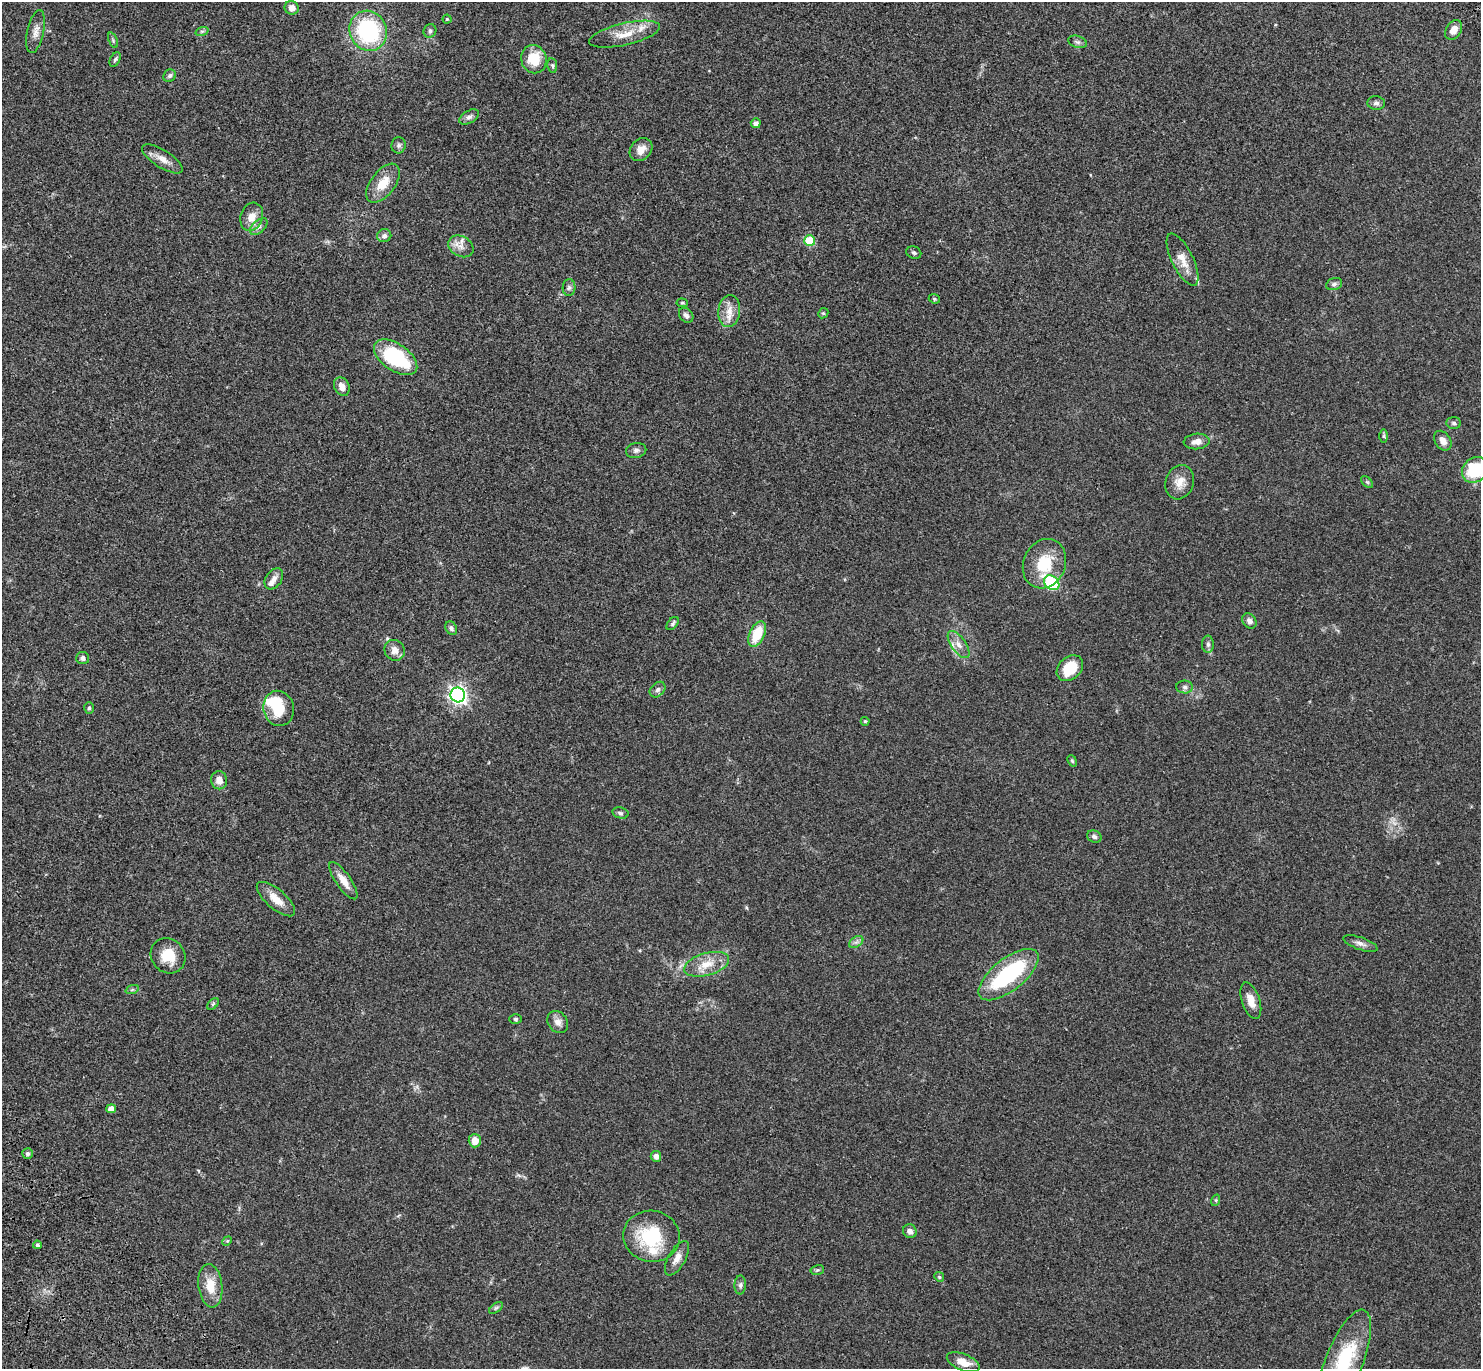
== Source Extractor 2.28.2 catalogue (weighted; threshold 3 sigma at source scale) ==
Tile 7 of 4 x 4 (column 3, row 2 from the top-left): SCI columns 3057-4535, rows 2982-4348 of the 6115 x 6104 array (HDU 1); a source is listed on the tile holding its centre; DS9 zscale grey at full resolution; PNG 1483 x 1371 px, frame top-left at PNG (2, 2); each listed source drawn as its Kron ellipse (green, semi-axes under 4 px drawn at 4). Shown black and unused: <1% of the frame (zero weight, under 3 of 4 exposures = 6% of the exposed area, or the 3 px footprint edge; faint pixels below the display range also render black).
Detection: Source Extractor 2.28.2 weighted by HDU 2 'WHT'; one run over the whole footprint, this tile lists its part. Background 0.051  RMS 0.0054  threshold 0.0242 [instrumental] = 3 sigma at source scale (4.5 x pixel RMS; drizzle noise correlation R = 1.50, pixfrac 1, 0.05/0.05 arcsec/px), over >= 5 px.
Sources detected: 101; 1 inside a brighter object's white glare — neither listed nor drawn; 4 inside a brighter listed object's ellipse — not listed separately; the other 96 listed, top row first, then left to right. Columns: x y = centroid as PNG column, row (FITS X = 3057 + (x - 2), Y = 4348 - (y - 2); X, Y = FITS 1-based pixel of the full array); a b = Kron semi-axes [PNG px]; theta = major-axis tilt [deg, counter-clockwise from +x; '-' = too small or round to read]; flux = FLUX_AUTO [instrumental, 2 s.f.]
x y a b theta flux
292 8 7 6 - 3.6
447 19 4 4 - 0.61
1454 30 10 7 58 3.9
202 31 7 4 18 0.95
368 31 20 18 -67 51
430 31 7 6 - 1.4
36 32 22 8 78 4.1
625 34 36 11 13 10
113 40 8 4 -68 0.8
1077 42 10 6 -17 1.5
115 59 8 5 62 0.9
534 59 14 12 -71 14
552 65 7 4 -81 0.92
170 76 7 6 - 1.2
1376 103 9 6 -6 1.5
469 117 11 6 29 1.8
756 123 5 5 - 2.2
399 145 8 7 - 1.5
641 149 12 10 48 4.7
162 159 23 8 -32 5
383 183 23 12 53 9.6
252 217 14 11 71 5.6
259 227 10 6 44 1.9
384 236 7 6 - 1.8
810 241 5 5 - 19
461 246 13 10 -28 4
914 253 7 6 - 1.1
1183 260 28 10 -63 6.9
1334 284 8 6 19 1.3
569 288 8 6 87 1.5
934 299 6 4 -22 0.67
682 303 5 4 - 0.6
729 311 16 11 82 5.8
823 313 5 5 - 0.64
686 315 8 6 -48 1.9
396 357 24 13 -34 40
342 387 10 7 -63 4.1
1454 423 7 5 -3 1.2
1384 436 7 4 90 0.77
1197 441 13 7 5 3.2
1443 441 11 7 -56 3.6
636 450 10 7 10 1.7
1475 470 14 12 40 26
1180 482 17 14 71 6
1367 482 7 4 -44 0.84
1044 564 25 21 66 18
274 579 11 8 55 2.8
1052 583 8 6 -40 47
1249 621 8 6 -54 2.1
673 623 8 4 50 1
451 628 7 5 -58 1.4
757 634 13 7 66 15
1208 644 9 6 -90 1.4
959 645 15 7 -54 3.9
395 650 11 9 -56 3.8
83 658 6 6 - 1.7
1070 668 15 11 44 13
1185 687 8 6 -1 1.5
658 690 9 6 44 1.5
458 695 7 7 - 190
89 708 6 5 - 0.87
279 708 18 15 -76 15
865 721 4 4 - 0.51
1072 761 6 4 -67 0.68
219 780 9 8 - 4
620 813 8 5 -12 1.1
1094 837 7 6 - 1.4
343 881 22 7 -55 5.6
276 899 24 9 -41 6.9
856 942 8 5 34 1.5
1360 943 18 6 -19 2.7
168 956 18 16 -51 11
707 964 23 11 16 8.8
1009 975 36 16 39 49
132 990 7 4 19 0.84
1251 1001 19 9 -71 5.7
213 1004 7 4 45 0.77
516 1019 6 4 -1 0.84
558 1022 12 9 -54 3.1
111 1109 5 4 - 3.5
475 1141 6 6 - 5
28 1154 5 5 - 1
656 1156 5 5 - 2.8
1216 1200 6 4 73 0.57
910 1231 7 6 - 2.4
652 1236 28 25 -10 29
227 1241 5 4 - 0.53
37 1245 4 4 - 1.1
677 1258 19 8 61 4.4
817 1270 7 5 12 0.82
939 1277 5 4 - 0.68
740 1285 9 6 88 1.4
210 1286 22 12 -83 9.7
496 1308 8 4 37 1
1344 1361 54 18 68 37
963 1362 17 8 -21 6.4
Isophote crosses this tile's border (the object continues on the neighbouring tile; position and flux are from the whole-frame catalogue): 2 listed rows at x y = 1475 470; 1344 1361